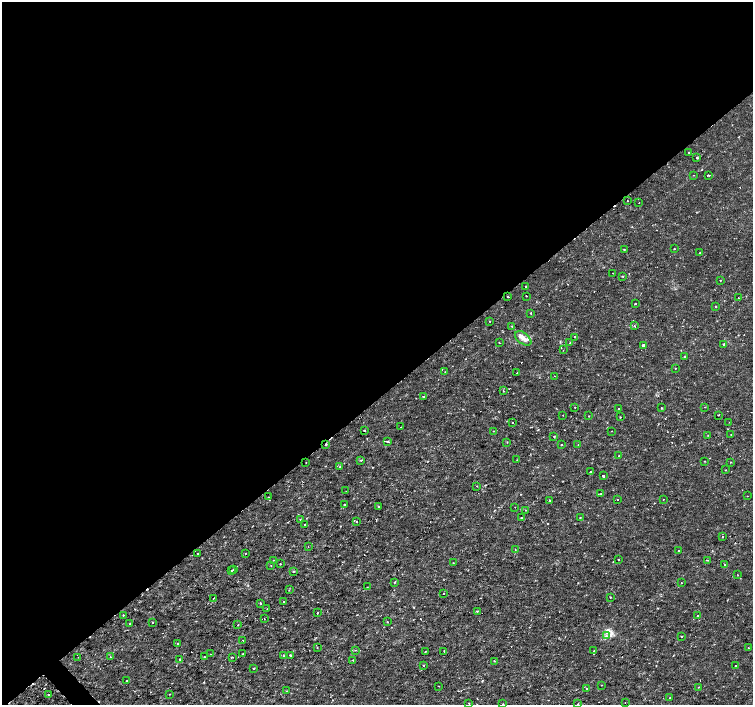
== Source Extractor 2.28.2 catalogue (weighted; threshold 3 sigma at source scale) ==
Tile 2 of 4 x 4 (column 2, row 1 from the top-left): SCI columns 1507-3008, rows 4426-5830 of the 6012 x 5975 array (HDU 1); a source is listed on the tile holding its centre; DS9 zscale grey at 2 x 2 block average (1 PNG px = mean of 2 x 2 image px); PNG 755 x 707 px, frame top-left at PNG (2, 2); each listed source drawn as its Kron ellipse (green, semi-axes under 4 px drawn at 4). Shown black and unused: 57% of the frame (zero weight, under 2 of 3 exposures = <1% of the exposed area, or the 3 px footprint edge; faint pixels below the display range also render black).
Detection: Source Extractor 2.28.2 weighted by HDU 2 'WHT'; one run over the whole footprint, this tile lists its part. Background 3.55e-06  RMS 8.1e-04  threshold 0.00366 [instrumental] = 3 sigma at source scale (4.5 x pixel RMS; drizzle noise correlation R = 1.50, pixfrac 1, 0.0396/0.0396 arcsec/px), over >= 5 px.
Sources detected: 168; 9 cosmic-ray / hot-pixel residue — neither listed nor drawn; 1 inside a brighter listed object's ellipse — not listed separately; the other 158 listed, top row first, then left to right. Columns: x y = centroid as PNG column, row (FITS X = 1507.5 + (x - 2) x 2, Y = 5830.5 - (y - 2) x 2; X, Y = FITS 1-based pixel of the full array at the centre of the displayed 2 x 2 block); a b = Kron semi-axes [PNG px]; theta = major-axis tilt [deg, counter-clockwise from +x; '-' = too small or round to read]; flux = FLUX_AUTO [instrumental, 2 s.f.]
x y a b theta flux
689 152 2 2 - 0.15
697 158 2 2 - 0.75
693 175 2 2 - 0.078
708 175 3 2 - 0.16
627 201 2 2 - 0.068
639 203 2 2 - 0.1
624 249 2 2 - 0.26
674 249 2 2 - 0.089
700 252 2 2 - 0.12
613 273 2 2 - 0.13
623 276 2 2 - 0.18
720 280 2 2 - 0.31
526 286 2 2 - 0.4
526 296 2 2 - 0.087
508 297 2 2 - 0.68
738 298 2 2 - 0.061
635 304 2 2 - 0.32
716 306 2 2 - 0.16
531 313 2 2 - 0.37
490 321 2 2 - 0.23
512 326 3 2 - 0.085
634 326 3 2 - 0.16
575 337 2 2 - 0.27
523 338 9 5 -37 0.98
499 342 2 2 - 0.14
570 343 2 2 - 0.63
723 344 2 2 - 0.34
643 345 2 2 - 1.1
563 350 2 2 - 0.15
684 356 2 2 - 0.095
675 368 2 2 - 0.1
445 372 3 2 - 0.12
517 373 2 2 - 0.11
555 376 2 2 - 0.12
503 391 3 2 - 0.2
423 396 2 2 - 0.31
575 407 2 2 - 0.095
705 407 2 2 - 0.073
619 408 2 2 - 0.25
661 408 2 2 - 0.22
563 415 2 2 - 0.054
718 415 2 2 - 0.26
589 416 2 2 - 0.093
620 417 2 2 - 0.11
513 422 2 2 - 0.16
729 422 2 2 - 0.072
401 427 2 2 - 0.21
364 430 2 2 - 0.25
493 431 2 2 - 0.1
611 431 2 2 - 0.071
708 435 2 2 - 0.096
731 435 2 2 - 0.085
554 436 2 2 - 0.15
387 441 2 2 - 0.33
507 442 2 2 - 0.075
326 444 2 2 - 0.39
561 445 2 2 - 0.13
578 445 2 2 - 0.12
619 456 2 2 - 0.16
361 460 3 2 - 0.16
517 460 2 2 - 0.086
704 461 2 2 - 0.1
730 462 2 2 - 0.09
306 463 2 2 - 0.072
340 467 2 2 - 0.23
726 470 2 2 - 0.069
590 472 2 2 - 0.17
603 476 2 2 - 0.96
477 486 2 2 - 0.076
346 491 2 2 - 0.12
601 494 2 2 - 0.17
747 496 2 2 - 0.076
268 497 2 2 - 0.12
617 499 2 2 - 0.13
663 499 2 2 - 0.093
550 500 2 2 - 0.28
344 505 2 2 - 0.18
378 507 2 2 - 0.16
515 507 2 2 - 0.057
525 510 2 2 - 0.08
521 518 2 2 - 0.13
580 518 2 2 - 0.18
300 520 2 2 - 0.19
357 521 2 2 - 0.14
305 524 2 2 - 0.13
723 536 2 2 - 0.3
308 546 2 2 - 0.073
515 550 2 2 - 0.076
679 551 2 2 - 0.2
197 553 2 2 - 0.14
245 553 2 2 - 0.093
619 559 2 2 - 0.15
274 560 2 2 - 0.098
708 560 2 2 - 0.1
453 563 2 2 - 0.069
280 564 2 2 - 0.11
724 565 2 2 - 0.11
271 566 2 2 - 0.12
233 569 2 2 - 0.21
231 570 2 2 - 0.2
293 571 2 2 - 0.13
738 575 2 2 - 0.1
394 582 3 2 - 0.12
681 582 2 2 - 0.11
367 587 2 2 - 0.099
289 590 2 2 - 0.14
444 593 2 2 - 0.12
611 597 2 2 - 0.37
213 598 2 2 - 0.095
284 601 2 2 - 0.18
260 604 2 2 - 0.41
267 609 2 2 - 0.057
477 611 2 2 - 0.27
317 613 2 2 - 0.35
123 615 2 2 - 0.14
697 616 2 2 - 0.18
264 619 2 2 - 0.095
152 622 2 2 - 0.2
387 622 2 2 - 0.15
130 624 2 2 - 0.08
237 625 2 2 - 0.095
606 636 4 2 - 0.23
681 637 2 2 - 0.12
243 640 2 2 - 0.072
178 644 3 2 - 0.14
317 647 2 2 - 0.12
748 648 2 2 - 0.075
355 650 3 2 - 0.13
426 651 2 2 - 0.15
444 651 2 2 - 0.1
594 651 2 2 - 0.12
211 654 2 2 - 0.077
243 654 2 2 - 0.09
290 655 2 2 - 0.39
284 656 2 2 - 0.099
78 657 2 2 - 0.065
110 657 2 2 - 0.26
205 657 2 2 - 0.11
232 657 2 2 - 0.14
180 659 2 2 - 0.44
353 660 2 2 - 0.13
494 661 2 2 - 0.12
424 666 2 2 - 0.17
735 666 2 2 - 0.14
253 668 2 2 - 0.18
126 681 2 2 - 0.064
601 685 2 2 - 0.089
438 686 2 2 - 0.11
698 687 2 2 - 0.08
587 688 2 2 - 0.22
286 691 2 2 - 0.07
48 694 2 2 - 0.21
170 694 3 2 - 0.075
670 698 2 2 - 0.12
469 703 2 2 - 0.079
625 703 2 2 - 0.081
503 704 2 2 - 0.13
578 704 2 2 - 0.072
Overlapping masked pixels (flux is a lower limit): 1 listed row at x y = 326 444
Isophote crosses this tile's border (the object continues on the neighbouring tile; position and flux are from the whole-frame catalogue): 1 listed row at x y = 503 704
Diffuse or blended objects may show on this block-average render without a row.